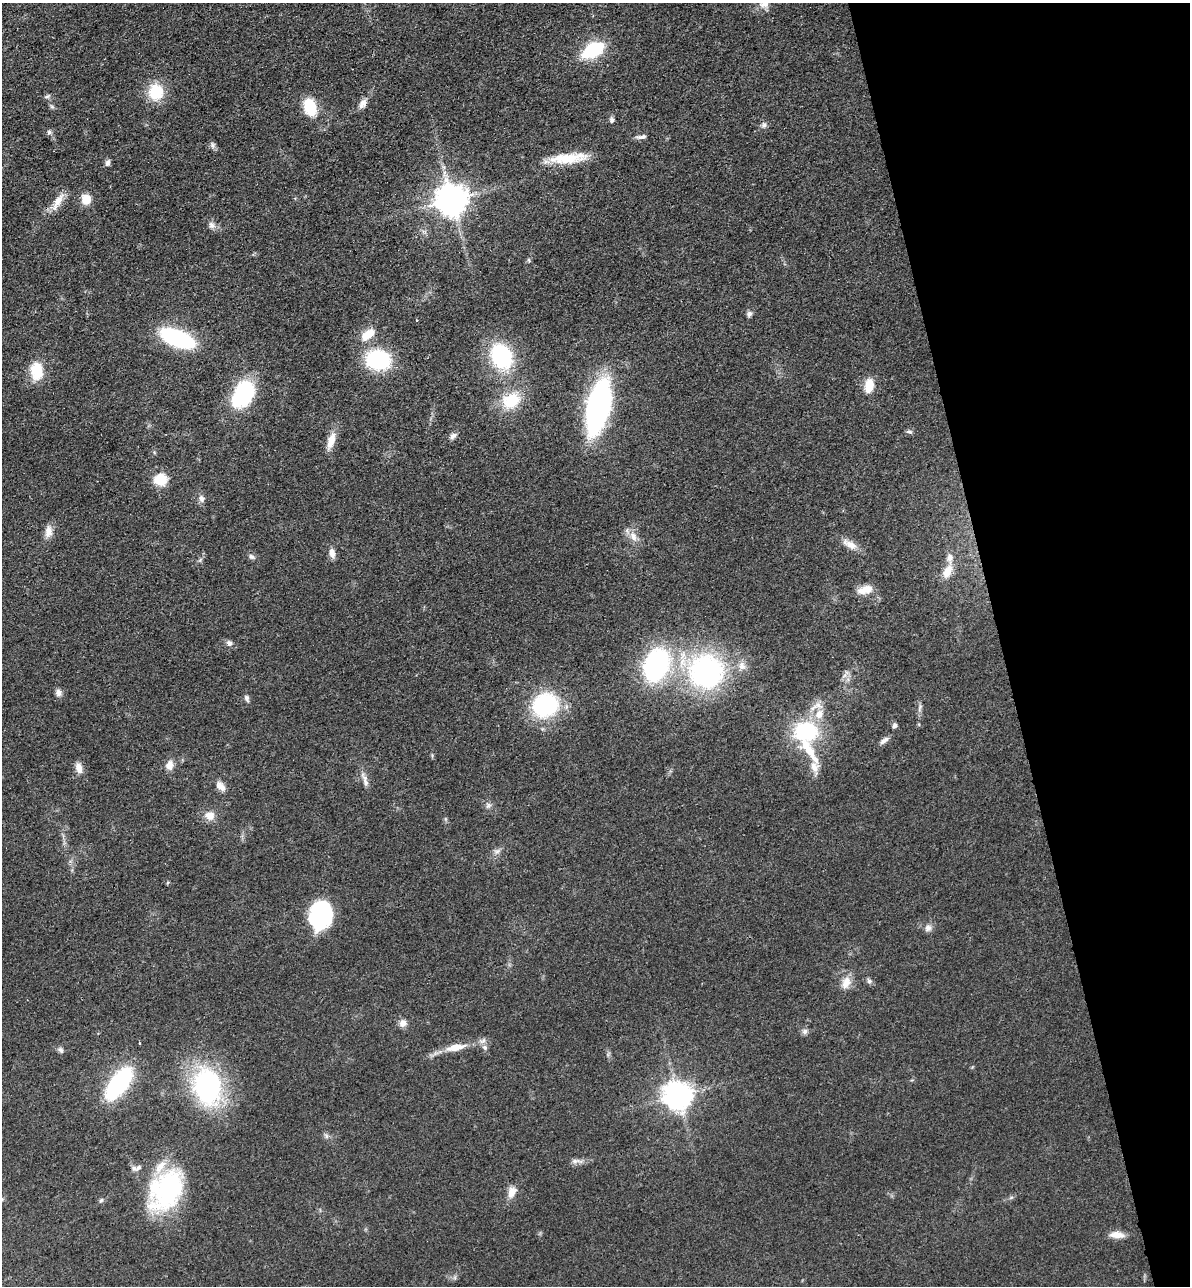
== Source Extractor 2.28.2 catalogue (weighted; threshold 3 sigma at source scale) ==
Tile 12 of 4 x 4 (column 4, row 3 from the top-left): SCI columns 3864-5051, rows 1399-2682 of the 5229 x 5365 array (HDU 1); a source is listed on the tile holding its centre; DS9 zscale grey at full resolution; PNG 1192 x 1288 px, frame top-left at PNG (2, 3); no overlay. Shown black and unused: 16% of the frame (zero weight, under 3 of 4 exposures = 6% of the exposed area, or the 3 px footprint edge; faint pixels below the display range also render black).
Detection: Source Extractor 2.28.2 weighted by HDU 2 'WHT'; one run over the whole footprint, this tile lists its part. Background 0.0462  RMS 0.0058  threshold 0.0259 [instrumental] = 3 sigma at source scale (4.5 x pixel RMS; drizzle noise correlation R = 1.50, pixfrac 1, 0.05/0.05 arcsec/px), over >= 5 px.
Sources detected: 87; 1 inside a brighter object's white glare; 1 cosmic-ray / hot-pixel residue — not listed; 5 inside a brighter listed object's ellipse — not listed separately; the other 80 listed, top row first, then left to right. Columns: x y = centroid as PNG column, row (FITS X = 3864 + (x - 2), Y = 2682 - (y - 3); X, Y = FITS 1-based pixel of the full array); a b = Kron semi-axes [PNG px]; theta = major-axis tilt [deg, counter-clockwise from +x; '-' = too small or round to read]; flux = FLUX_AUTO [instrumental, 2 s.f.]
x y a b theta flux
764 4 12 9 10 4.2
593 50 20 11 29 39
156 92 16 14 87 20
47 96 8 4 20 1.2
362 104 12 8 57 3.5
52 107 7 5 -51 1.1
310 107 18 12 -76 19
612 120 7 6 - 1.5
764 125 8 7 - 1.8
49 132 7 5 -90 1.3
641 137 13 5 4 2.1
212 145 10 4 -79 1.4
569 158 49 12 5 18
108 163 9 6 73 1.7
86 199 9 8 - 9.3
451 200 10 9 - 1100
58 201 29 8 59 7.3
211 225 10 8 -66 2.5
749 314 8 6 53 1.7
368 335 18 10 35 9.6
178 338 22 10 -22 110
501 356 22 16 -64 60
378 360 19 15 -8 61
37 371 21 14 -84 16
869 386 17 10 83 8.9
243 394 22 15 65 67
511 401 24 18 30 21
598 407 36 14 77 210
909 432 8 5 -12 1.3
453 436 10 7 45 2.2
331 441 23 9 73 7.4
160 480 6 6 - 64
201 498 10 8 -77 2.7
48 531 16 9 84 5
633 536 16 9 -64 5.3
850 544 23 9 -30 5.9
332 553 11 7 -76 3.9
251 557 9 6 -24 1.8
200 560 7 4 56 1.1
947 571 20 11 65 7.7
865 590 20 9 16 7.2
229 643 8 7 - 2.2
656 665 21 15 70 130
706 672 37 36 - 120
58 693 9 7 -71 2.4
247 698 10 6 -69 1.6
545 705 24 20 28 62
920 708 14 4 77 1.8
819 714 13 11 68 7.9
895 725 6 5 - 1.6
806 732 23 20 9 50
884 741 13 5 36 2.6
169 765 12 9 74 4.4
814 767 32 11 83 9.1
79 768 14 8 -73 3.9
365 783 18 6 -73 3.3
221 786 15 9 -46 4.1
488 805 7 6 - 1.6
210 816 11 10 - 5.9
497 851 7 5 1 1.6
321 912 24 20 5 43
928 928 10 8 42 2.8
847 980 14 12 26 6.4
869 981 7 6 - 1.5
403 1023 10 9 - 3.2
805 1031 8 7 - 1.9
455 1047 31 9 11 9.9
485 1047 8 6 -46 1.8
61 1050 9 6 -61 1.6
119 1083 26 12 53 91
207 1086 26 20 -80 130
678 1096 9 8 - 800
326 1136 7 4 -89 1.2
576 1161 18 6 -1 3
138 1168 10 6 38 2.3
166 1190 49 33 58 77
512 1192 17 10 66 5.1
1011 1197 6 4 3 0.95
101 1200 6 5 - 0.98
1117 1235 18 8 -4 5.5
Isophote crosses this tile's border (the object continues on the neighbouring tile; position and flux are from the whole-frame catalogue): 1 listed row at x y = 764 4